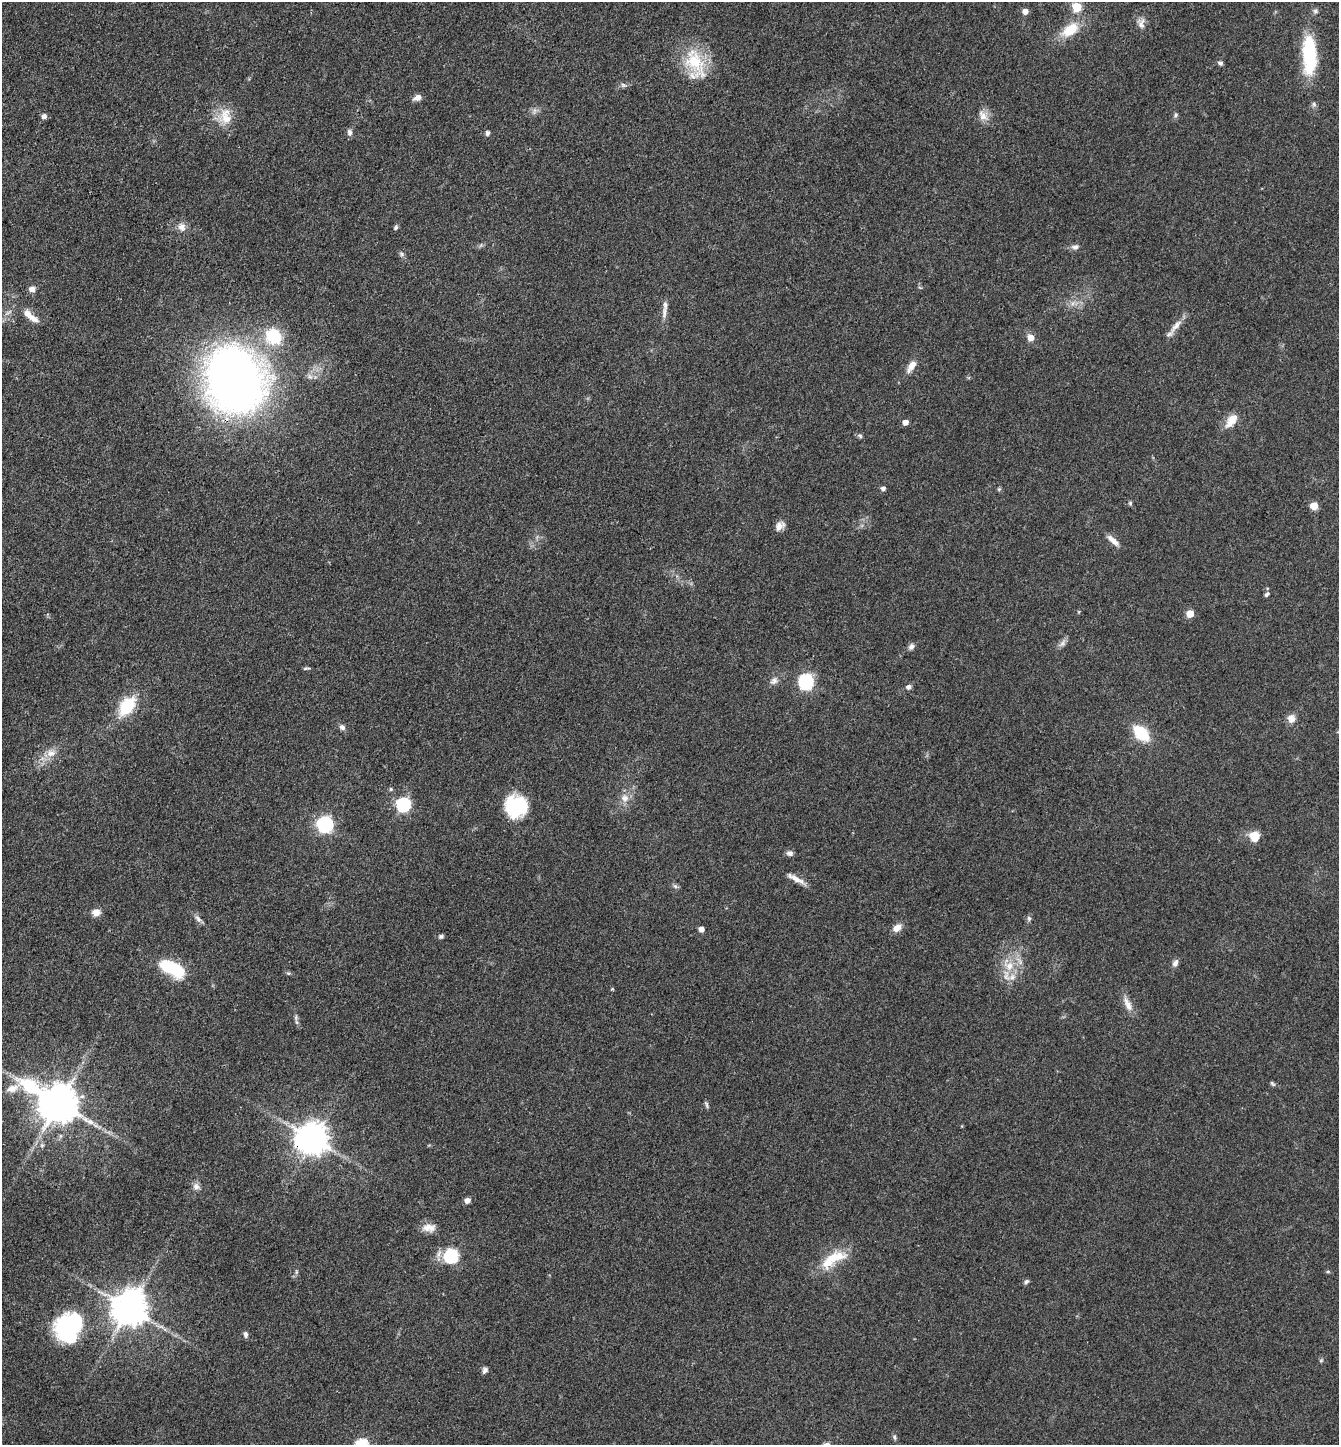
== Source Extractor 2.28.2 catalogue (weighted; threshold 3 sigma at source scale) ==
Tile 11 of 4 x 4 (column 3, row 3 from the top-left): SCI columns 2962-4298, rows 1446-2888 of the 5784 x 5775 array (HDU 1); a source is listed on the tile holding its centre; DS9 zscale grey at full resolution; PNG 1341 x 1447 px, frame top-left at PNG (2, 2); no overlay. Shown black and unused: <1% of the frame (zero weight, under 3 of 4 exposures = <1% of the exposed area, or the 3 px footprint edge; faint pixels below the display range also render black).
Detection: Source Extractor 2.28.2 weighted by HDU 2 'WHT'; one run over the whole footprint, this tile lists its part. Background 0.0999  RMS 0.006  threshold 0.027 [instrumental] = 3 sigma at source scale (4.5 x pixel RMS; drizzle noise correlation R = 1.50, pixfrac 1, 0.05/0.05 arcsec/px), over >= 5 px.
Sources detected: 101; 3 inside a brighter object's white glare — not listed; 7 inside a brighter listed object's ellipse — not listed separately; the other 91 listed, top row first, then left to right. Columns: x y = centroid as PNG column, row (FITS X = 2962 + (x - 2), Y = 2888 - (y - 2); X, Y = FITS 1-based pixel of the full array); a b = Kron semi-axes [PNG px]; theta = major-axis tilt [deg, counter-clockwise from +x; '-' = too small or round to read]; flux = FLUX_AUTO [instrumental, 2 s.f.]
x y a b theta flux
1077 7 5 5 - 27
1025 11 5 5 - 4.5
1141 23 15 9 89 4
1070 30 20 12 35 16
1309 55 53 18 -89 39
695 63 46 23 -65 29
1220 63 6 5 - 1.5
623 85 7 4 -20 1.2
417 98 8 6 25 3.9
534 111 10 4 77 1.5
983 115 17 11 -54 5.6
1176 115 7 6 - 1.3
44 116 6 6 - 2.4
226 119 25 17 -27 12
349 132 9 6 -81 2.1
487 133 6 5 - 1.8
181 227 12 9 -65 4.1
396 227 7 5 58 1.2
1075 247 10 7 18 2.4
402 254 8 5 -28 1.3
32 289 7 6 - 3.4
1073 303 7 4 71 1.6
664 312 19 7 84 3.9
27 314 15 9 -42 5.4
1176 326 24 7 50 5.8
273 336 21 19 -48 25
1030 338 6 6 - 6
911 366 16 7 55 5.7
234 379 50 41 -69 530
1231 420 22 11 52 8
905 422 5 5 - 3.8
860 436 8 5 -31 1.2
883 489 5 4 - 2.3
999 489 6 4 44 0.8
1130 503 6 5 - 0.92
1314 506 5 5 - 12
780 526 13 9 47 4
1113 540 19 6 -42 4.3
1266 594 6 5 - 1.3
1190 614 5 5 - 11
1063 643 13 7 55 2.6
911 647 9 7 47 2.2
306 668 10 3 5 0.89
774 681 12 8 43 3.2
806 682 9 6 -76 120
908 687 7 6 - 2.1
127 706 23 14 53 26
1291 718 11 9 -85 4.5
342 727 8 6 -38 2.2
1141 733 15 9 -44 30
51 753 14 11 5 6.1
391 789 6 5 - 0.92
625 798 12 10 -28 4.9
403 805 6 6 - 110
516 806 23 23 - 35
325 824 7 7 - 170
1254 836 9 9 - 11
790 853 9 7 -3 2.1
796 879 28 6 -29 5.2
675 886 6 5 - 1.3
96 912 8 7 - 5.9
1029 918 7 5 78 1.5
198 919 12 6 -49 2.4
897 928 10 7 30 5.4
701 929 5 4 - 4.6
441 936 7 5 16 1.2
1175 963 9 6 71 2.7
1009 966 16 13 -32 10
171 969 30 15 -32 28
288 973 6 4 -17 0.85
612 989 4 4 - 0.73
1128 1004 22 8 -64 5.7
297 1022 9 4 -81 1.6
1272 1084 8 4 -48 1
58 1104 16 11 -29 2100
706 1104 10 4 -72 1.2
314 1140 10 9 - 820
196 1186 10 8 -64 2.8
467 1201 5 5 - 3.8
429 1228 18 10 0 5.9
451 1256 18 18 - 22
834 1258 36 14 19 17
296 1272 7 4 89 1
1328 1272 5 3 - 0.73
1026 1282 7 5 34 1.5
129 1309 10 8 -22 1400
68 1327 33 28 59 64
245 1335 8 5 -88 1.7
1321 1360 6 4 1 0.79
485 1370 8 6 64 1.8
894 1437 8 5 -70 1.2
Overlapping masked pixels (flux is a lower limit): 2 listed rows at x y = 234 379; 314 1140